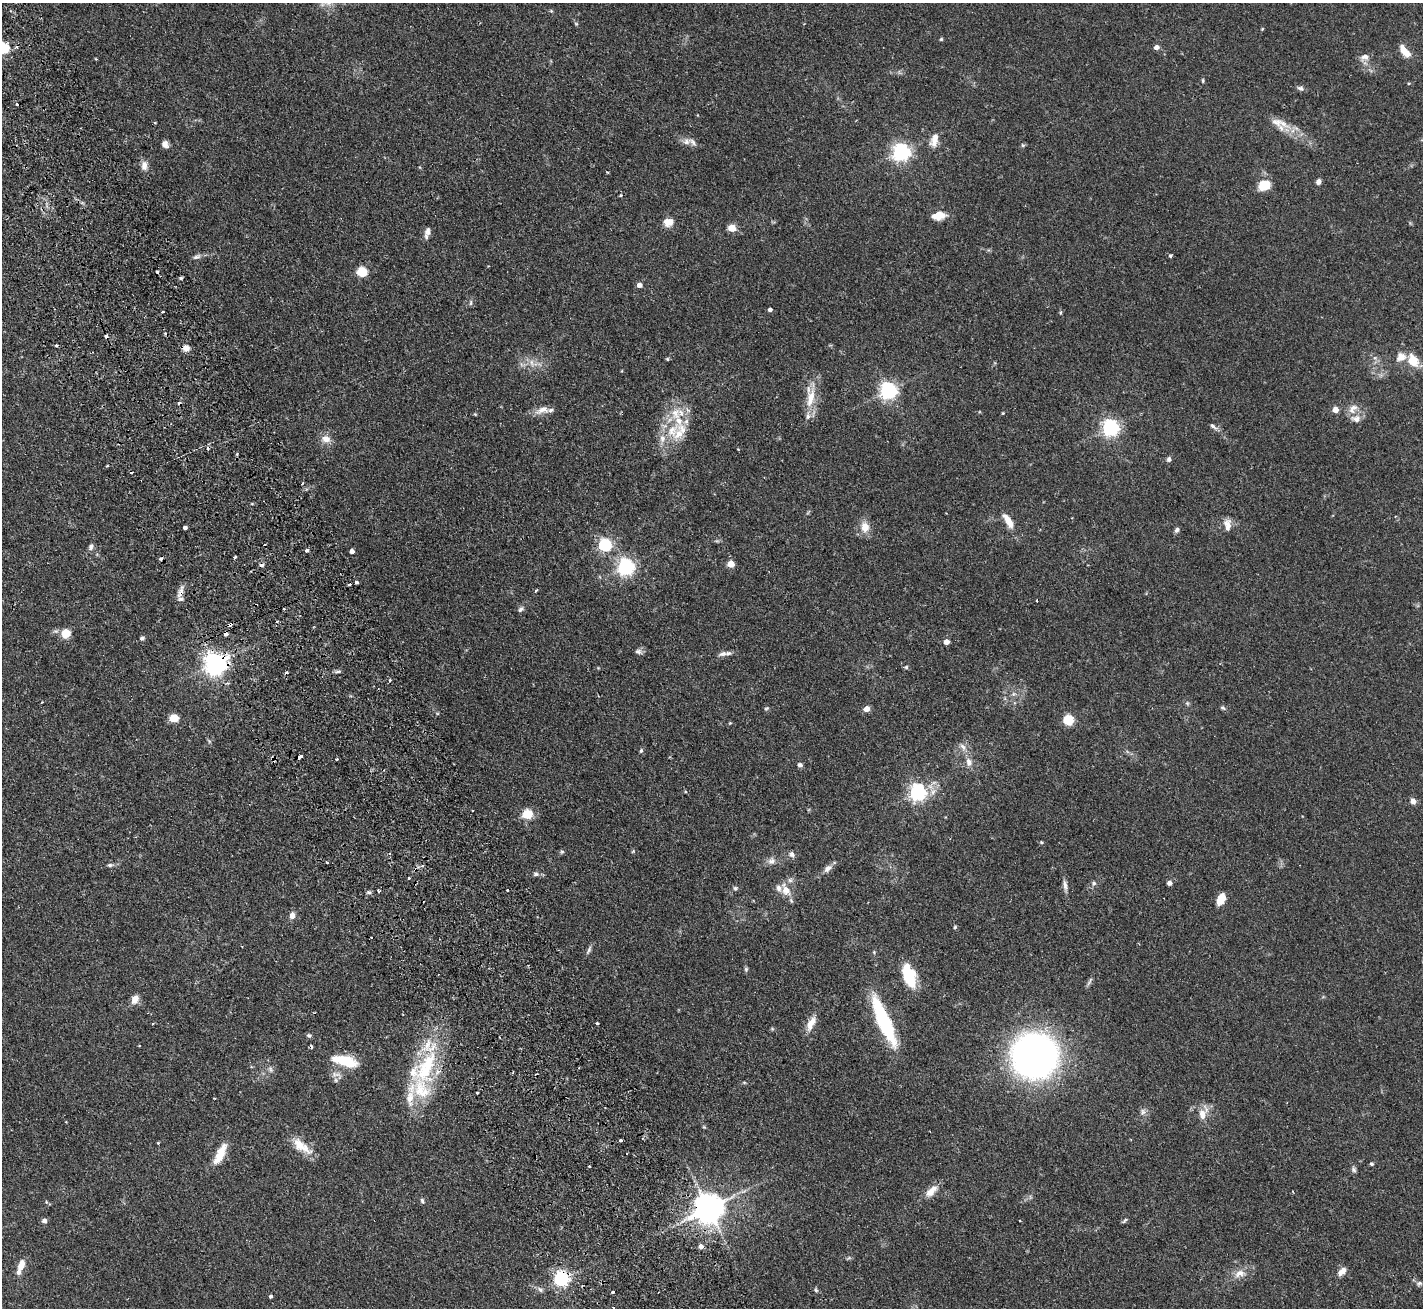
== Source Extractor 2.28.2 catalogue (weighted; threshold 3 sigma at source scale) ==
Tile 11 of 4 x 4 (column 3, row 3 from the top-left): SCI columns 2894-4314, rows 1625-2930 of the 5788 x 5729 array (HDU 1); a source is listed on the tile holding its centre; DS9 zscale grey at full resolution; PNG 1425 x 1310 px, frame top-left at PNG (2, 3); no overlay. Shown black and unused: <1% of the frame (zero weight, under 2 of 3 exposures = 3% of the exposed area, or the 3 px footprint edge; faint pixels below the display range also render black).
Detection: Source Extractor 2.28.2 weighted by HDU 2 'WHT'; one run over the whole footprint, this tile lists its part. Background 0.073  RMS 0.0054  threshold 0.0241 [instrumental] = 3 sigma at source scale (4.5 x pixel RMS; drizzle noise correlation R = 1.50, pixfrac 1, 0.05/0.05 arcsec/px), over >= 5 px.
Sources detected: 199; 14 cosmic-ray / hot-pixel residue — not listed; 17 inside a brighter listed object's ellipse — not listed separately; the other 168 listed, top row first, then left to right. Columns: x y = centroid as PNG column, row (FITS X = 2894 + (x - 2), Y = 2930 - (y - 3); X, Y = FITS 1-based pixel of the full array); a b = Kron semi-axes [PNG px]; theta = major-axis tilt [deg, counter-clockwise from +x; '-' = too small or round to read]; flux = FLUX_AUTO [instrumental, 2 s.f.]
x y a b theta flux
576 24 6 4 -2 0.55
941 39 4 4 - 0.68
1157 47 5 4 - 2.9
4 48 8 5 -44 35
1405 51 16 7 -51 6.5
1365 57 12 8 15 3
96 59 4 3 - 0.38
1203 81 7 3 -90 0.62
1301 88 10 6 -21 1.5
17 104 3 3 - 1.4
1277 122 17 12 -18 6.2
155 123 3 3 - 0.51
934 140 17 9 75 5.2
686 142 11 9 26 2.8
165 144 9 7 -54 2.4
1023 145 5 5 - 0.74
901 152 6 6 - 220
144 166 13 8 88 3.3
1318 182 6 5 - 2.4
1265 185 12 10 18 10
621 195 3 3 - 1.1
939 215 12 7 10 8.9
668 222 11 8 1 5.5
732 228 5 5 - 14
428 231 11 8 84 2.6
1170 256 5 4 - 0.86
197 257 12 6 22 1.9
157 272 3 3 - 0.77
362 272 5 5 - 33
181 278 5 4 - 0.7
639 285 5 4 - 3.3
471 303 8 4 89 0.92
770 309 4 4 - 1.5
162 312 3 3 - 0.94
1061 312 5 3 - 0.59
186 348 8 6 -11 3.9
667 359 5 4 - 0.6
1413 361 15 11 -58 9.4
532 363 12 5 -78 2.4
888 391 6 6 - 200
811 398 31 11 78 11
1353 409 16 10 49 4.4
543 410 22 9 16 4.7
1335 410 4 4 - 6.5
1003 413 3 3 - 0.44
475 414 5 4 - 0.49
1213 426 12 5 -39 1.6
1111 428 6 6 - 190
672 431 28 19 47 19
326 439 13 9 -10 4.5
237 454 4 3 - 0.6
1169 459 6 6 - 1.4
107 466 3 3 - 0.63
252 504 5 3 - 0.46
1008 520 24 9 -57 6.2
1227 525 16 9 -85 4
185 527 4 3 - 3.1
865 527 14 10 -86 6.3
1177 530 7 5 56 1.4
605 545 6 6 - 79
91 547 10 6 67 1.7
307 550 4 3 - 2.7
352 551 4 4 - 2.7
235 557 3 3 - 1.1
731 564 5 5 - 11
626 567 6 6 - 180
356 582 3 3 - 2.9
349 585 3 3 - 2.2
536 590 5 3 - 0.59
181 592 19 6 73 3.7
1037 601 3 2 - 0.59
284 609 3 2 - 0.68
521 609 8 6 43 1.4
229 625 4 3 - 5.6
66 633 8 7 - 10
226 634 5 4 - 2.9
142 638 6 5 - 1.2
946 642 4 4 - 3.8
638 652 10 6 -17 1.7
723 654 13 6 12 2.4
215 664 8 7 - 420
906 667 6 5 - 0.83
338 671 10 4 11 1
286 672 3 3 - 0.99
390 680 4 3 - 1.1
1013 694 6 6 - 1.3
1187 703 6 4 -45 0.81
766 708 7 4 19 0.72
1223 708 7 5 -20 0.96
867 709 5 4 - 5.6
174 718 9 7 -8 6.2
1068 720 5 5 - 37
209 741 7 4 -54 0.72
963 747 12 7 -52 2.7
641 750 6 4 63 0.78
300 757 4 3 - 6.4
336 759 3 2 - 0.85
969 762 12 9 -85 3.6
800 765 7 5 -25 1.3
918 792 6 6 - 190
1413 801 7 6 - 2.7
527 814 5 5 - 33
1041 842 5 4 - 0.52
633 851 5 4 - 0.53
562 852 6 5 - 0.81
792 854 8 7 - 1.9
771 861 11 9 30 2.9
327 862 3 2 - 0.52
110 865 7 5 8 1.1
422 866 5 4 - 0.99
828 868 12 7 41 2.7
536 874 7 6 - 1.5
409 878 3 3 - 0.96
1094 883 7 6 - 1.4
1169 883 4 4 - 2.7
1065 885 15 5 -83 2.3
735 888 6 6 - 0.98
507 890 2 2 - 0.52
786 890 16 10 -65 6.7
379 891 3 3 - 1.3
369 892 6 4 -1 1
1221 899 12 8 66 6.6
292 916 7 6 - 3.2
955 927 5 5 - 0.71
589 950 14 4 62 1.5
874 952 4 4 - 0.56
746 969 6 5 - 0.86
908 977 25 11 -72 20
1090 981 14 4 61 1.4
135 999 11 8 66 4.3
884 1021 51 11 -67 49
153 1023 4 3 - 0.45
597 1023 4 3 - 0.89
811 1023 20 8 63 5.6
309 1035 6 5 - 1.1
1035 1056 36 36 - 240
345 1061 27 10 -15 19
426 1067 58 25 65 46
270 1069 10 6 -69 1.6
337 1075 18 8 -19 3.3
477 1092 3 3 - 1.5
1143 1112 9 6 70 1.9
1203 1114 19 10 69 6.1
704 1127 5 4 - 0.57
620 1140 3 3 - 2.9
158 1143 4 3 - 0.45
301 1146 29 12 -36 9.8
220 1154 29 9 64 9.2
1372 1164 5 4 - 0.87
589 1166 3 3 - 0.67
1354 1169 8 6 -65 1.3
743 1191 7 4 19 1.2
931 1191 20 9 46 5.8
422 1201 7 5 -70 1
46 1202 5 5 - 0.61
709 1209 9 8 - 960
44 1221 5 4 - 2.3
1124 1221 9 3 41 0.85
701 1246 5 5 - 2.8
21 1265 14 7 72 5.2
1342 1271 12 6 43 3.6
1240 1273 18 10 16 5.4
561 1279 6 6 - 130
1419 1283 8 6 19 1.4
540 1289 9 6 -39 1.5
816 1290 6 4 -47 0.84
613 1292 4 3 - 7
271 1296 3 3 - 1.1
Overlapping masked pixels (flux is a lower limit): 8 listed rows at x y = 186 348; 181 592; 229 625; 226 634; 215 664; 300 757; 709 1209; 561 1279
Isophote crosses this tile's border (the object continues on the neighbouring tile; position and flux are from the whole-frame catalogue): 1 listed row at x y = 4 48